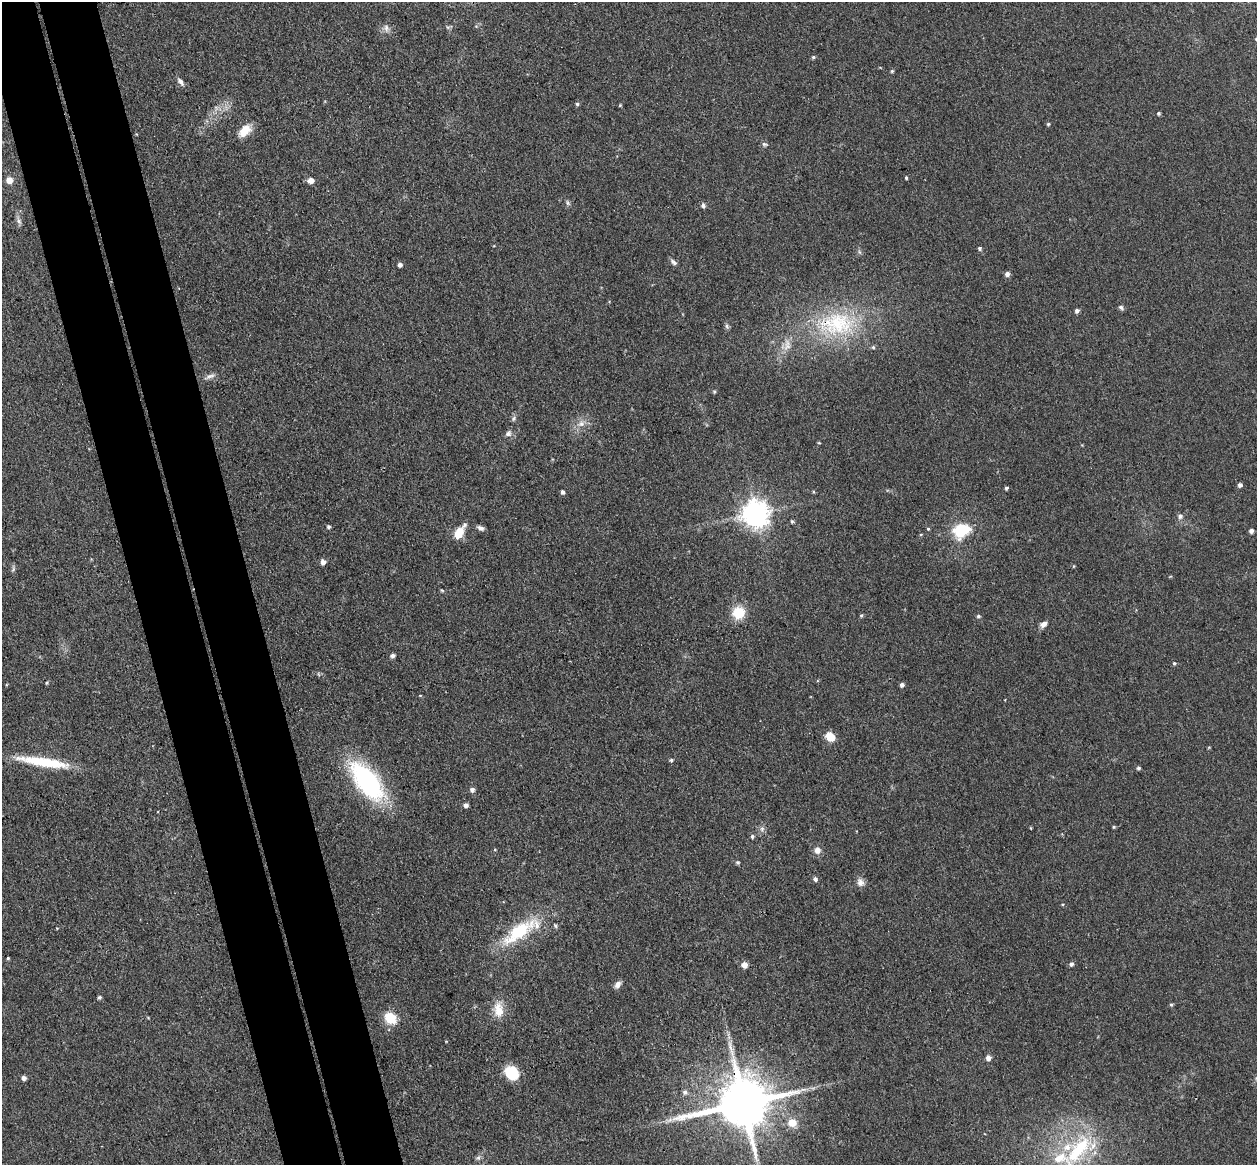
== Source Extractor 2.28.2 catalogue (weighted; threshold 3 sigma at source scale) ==
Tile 11 of 4 x 4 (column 3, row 3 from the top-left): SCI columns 2569-3823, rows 1318-2480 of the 5135 x 5078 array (HDU 1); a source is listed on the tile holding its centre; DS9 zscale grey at full resolution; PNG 1259 x 1167 px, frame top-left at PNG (2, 2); no overlay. Shown black and unused: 9% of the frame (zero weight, under 3 of 4 exposures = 5% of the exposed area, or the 3 px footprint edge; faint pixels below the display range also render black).
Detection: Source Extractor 2.28.2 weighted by HDU 2 'WHT'; one run over the whole footprint, this tile lists its part. Background 0.0741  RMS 0.0078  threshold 0.0353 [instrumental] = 3 sigma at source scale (4.5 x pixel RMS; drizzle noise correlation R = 1.50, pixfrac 1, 0.05/0.05 arcsec/px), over >= 5 px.
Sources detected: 95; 1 long thin detection or spike segment (spike, bleed or trail) — not listed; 3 inside a brighter listed object's ellipse — not listed separately; the other 91 listed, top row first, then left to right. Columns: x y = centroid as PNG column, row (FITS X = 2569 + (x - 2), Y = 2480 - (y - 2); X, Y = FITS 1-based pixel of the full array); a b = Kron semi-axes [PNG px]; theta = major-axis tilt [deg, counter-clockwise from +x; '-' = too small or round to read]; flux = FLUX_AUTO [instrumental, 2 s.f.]
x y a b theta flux
386 28 10 6 -84 3.1
813 57 5 4 - 1.2
892 71 5 4 - 0.98
180 81 11 6 -52 2.8
577 104 4 4 - 1.2
620 105 4 3 - 0.71
1159 113 4 4 - 1.3
1048 124 4 4 - 0.99
244 131 18 11 49 11
764 144 7 5 -16 1.6
906 178 4 3 - 1.1
9 180 6 6 - 6.7
311 180 6 5 - 5.5
568 203 8 5 -67 1.5
703 205 5 5 - 2.1
18 221 7 6 - 2.1
979 248 5 5 - 1.4
673 262 10 5 -42 2.3
400 265 4 4 - 2.7
1007 274 5 5 - 2.9
1121 307 6 5 - 2
1077 311 5 5 - 2.1
838 323 48 35 16 77
727 326 8 5 -71 1.6
787 345 18 9 84 7.4
873 347 5 5 - 1.2
210 376 16 5 18 3.2
714 392 5 4 - 1.1
514 419 7 6 - 1.8
581 424 9 8 - 4.7
508 434 9 7 41 2.8
1240 485 4 4 - 2.5
1006 488 4 4 - 1.4
563 492 4 4 - 2
814 492 5 3 - 0.74
756 514 9 8 - 840
1180 516 7 6 - 2.5
792 521 5 4 - 1.1
328 527 5 4 - 1.4
480 528 8 5 -25 2.9
928 529 4 4 - 0.83
961 531 23 17 27 27
1251 531 4 4 - 2.5
459 533 15 7 57 16
323 562 5 5 - 4.5
1074 566 5 3 - 0.61
13 569 7 4 58 1.4
442 591 5 3 - 0.88
738 613 14 13 - 17
861 615 5 4 - 0.99
978 616 5 4 - 1.3
1043 624 10 6 30 3.7
392 655 5 5 - 2.5
1174 663 5 4 - 1.1
318 674 6 3 -70 0.93
46 683 5 3 - 0.81
902 685 4 4 - 2.4
830 737 9 7 -29 12
671 760 5 4 - 1.3
43 762 60 9 -9 37
1138 768 5 4 - 1.4
367 782 39 18 -53 130
472 790 6 6 - 2.2
466 805 5 5 - 2.8
1114 827 4 4 - 0.81
762 829 7 6 - 2.2
752 836 5 5 - 1.4
495 850 4 3 - 0.66
817 850 8 8 - 4.6
738 862 5 5 - 1.3
815 879 5 5 - 2.2
860 882 10 9 - 4.4
519 931 44 15 37 46
8 958 4 3 - 0.93
1071 964 5 5 - 2.2
744 965 6 5 - 6.7
618 984 10 7 54 3.3
99 997 4 4 - 1.4
1171 1005 5 4 - 1
498 1010 20 12 -85 12
390 1018 9 8 - 25
988 1058 5 5 - 3.7
512 1073 10 8 -47 40
24 1078 5 5 - 2.8
803 1089 9 4 7 2.7
685 1092 7 6 - 2.3
743 1103 15 13 13 5200
670 1120 11 4 34 2.7
792 1123 8 8 - 12
1078 1150 54 20 52 64
478 1158 7 6 - 1.7
Overlapping masked pixels (flux is a lower limit): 2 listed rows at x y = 838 323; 743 1103